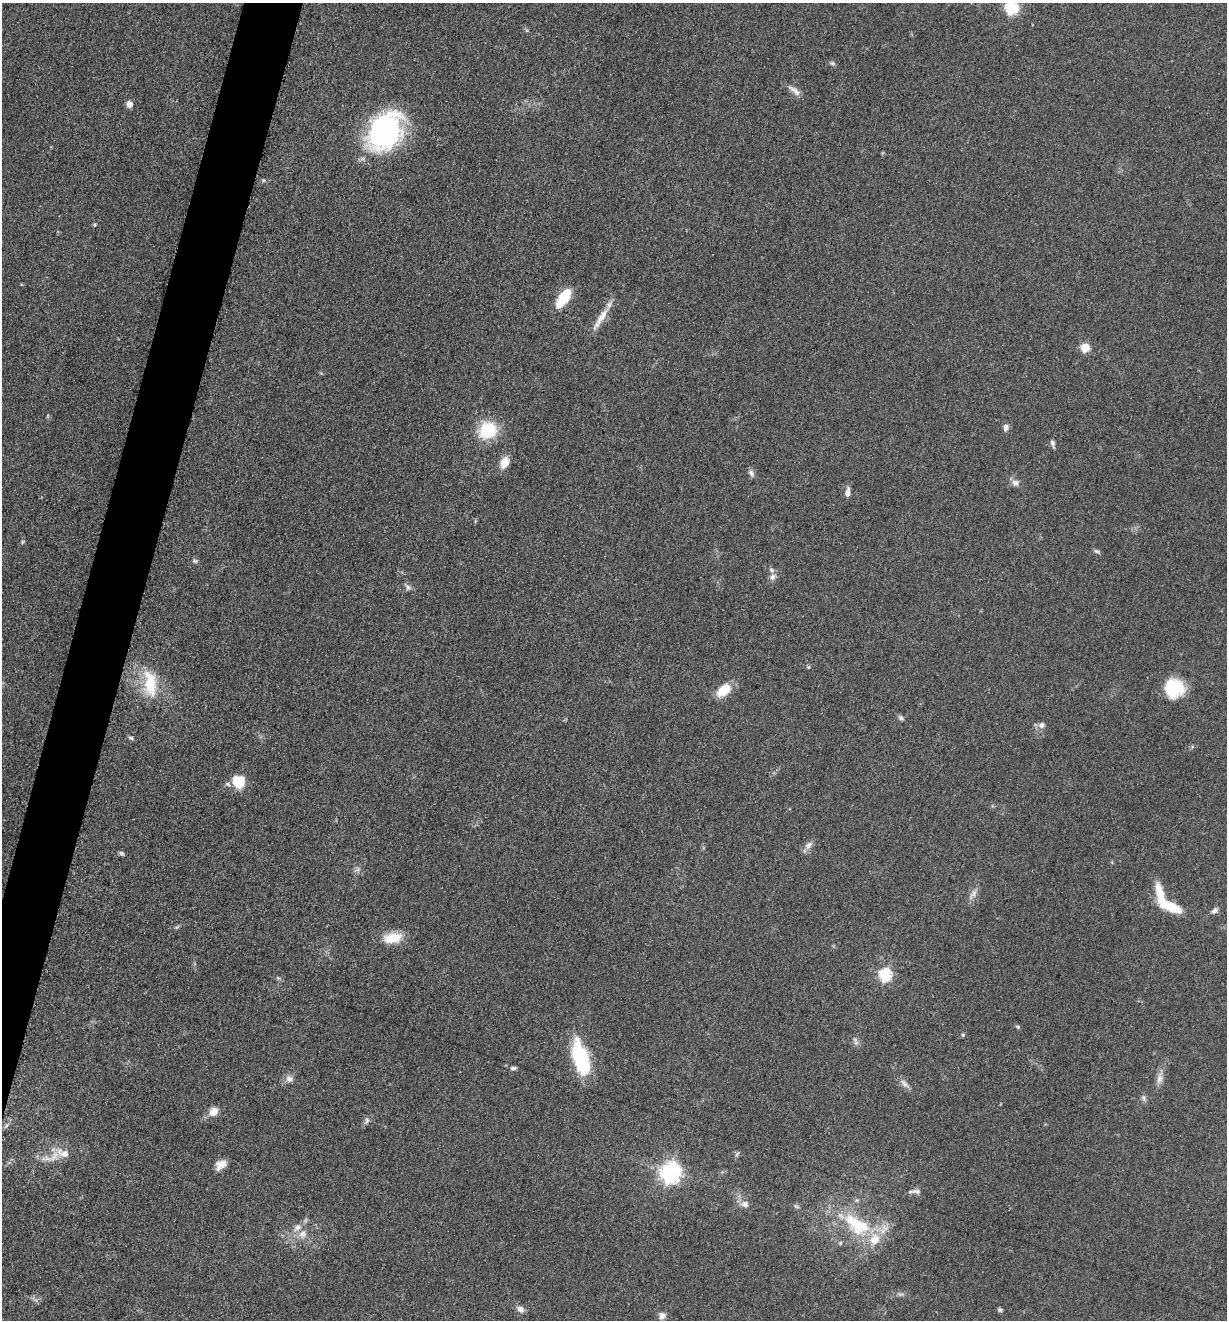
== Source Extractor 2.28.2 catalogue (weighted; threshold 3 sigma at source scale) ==
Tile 7 of 4 x 4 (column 3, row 2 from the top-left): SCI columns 2715-3939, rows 2648-3965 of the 5305 x 5292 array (HDU 1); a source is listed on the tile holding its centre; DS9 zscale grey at full resolution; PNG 1229 x 1322 px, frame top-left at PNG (2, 3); no overlay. Shown black and unused: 4% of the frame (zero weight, under 3 of 5 exposures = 1% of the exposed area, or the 3 px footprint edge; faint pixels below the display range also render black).
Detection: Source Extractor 2.28.2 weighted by HDU 2 'WHT'; one run over the whole footprint, this tile lists its part. Background 0.0512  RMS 0.0057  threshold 0.0255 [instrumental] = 3 sigma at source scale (4.5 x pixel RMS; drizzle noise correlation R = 1.50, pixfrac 1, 0.05/0.05 arcsec/px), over >= 5 px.
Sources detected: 66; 1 too faint to see at this stretch — not listed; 5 inside a brighter listed object's ellipse — not listed separately; the other 60 listed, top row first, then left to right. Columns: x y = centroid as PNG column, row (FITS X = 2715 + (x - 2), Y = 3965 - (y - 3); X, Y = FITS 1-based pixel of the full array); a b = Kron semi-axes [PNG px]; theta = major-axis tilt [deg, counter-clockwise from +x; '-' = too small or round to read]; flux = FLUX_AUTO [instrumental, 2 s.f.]
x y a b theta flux
1011 8 6 6 - 73
832 63 7 5 9 1.1
795 90 21 6 -39 3.6
129 104 6 6 - 3.4
384 131 36 27 57 120
94 225 5 4 - 0.73
563 298 20 9 55 21
601 318 38 7 57 8.2
1085 348 5 5 - 25
1006 427 8 7 - 2.2
488 430 17 15 29 26
1053 443 9 5 -76 1.7
505 462 11 8 64 7.9
751 473 10 7 -58 2
1015 483 10 8 -13 2.9
848 493 11 6 82 3.1
1097 551 8 4 -24 1.2
195 561 7 6 - 1.2
773 577 9 7 73 2.4
408 587 8 7 - 1.8
150 683 36 16 -83 22
1174 688 21 20 - 23
724 690 16 10 39 14
901 718 7 6 - 1.3
1042 725 7 7 - 2.5
131 738 7 5 -18 1.1
238 781 13 13 - 16
809 845 14 6 51 2.9
122 853 7 5 -38 1.1
973 894 12 6 46 2.9
1170 906 33 11 -22 15
1215 911 9 6 45 2
177 927 7 4 32 0.86
392 938 23 13 9 12
885 975 6 6 - 65
1017 1027 6 4 -22 0.82
963 1035 5 4 - 0.81
856 1043 6 6 - 1.5
581 1058 28 11 -74 62
513 1068 7 5 5 1.5
1160 1078 18 8 78 4.2
289 1079 11 9 6 3.1
904 1083 16 6 -46 2.8
1144 1098 9 5 -70 1.6
214 1111 11 9 39 5.5
367 1121 10 6 71 1.8
7 1125 6 4 70 0.98
64 1154 16 10 5 5.8
737 1154 7 4 53 1
54 1157 18 8 60 5.8
221 1165 13 9 35 5
671 1173 8 7 - 300
917 1191 13 6 -5 2.3
745 1204 11 9 -31 3.4
857 1224 48 23 -35 40
303 1234 10 9 - 4
900 1294 9 3 5 1.3
520 1309 9 7 -44 2.9
1000 1310 6 5 - 1.1
662 1316 8 8 - 3
Isophote crosses this tile's border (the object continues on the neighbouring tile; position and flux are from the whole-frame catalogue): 1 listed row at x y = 1011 8